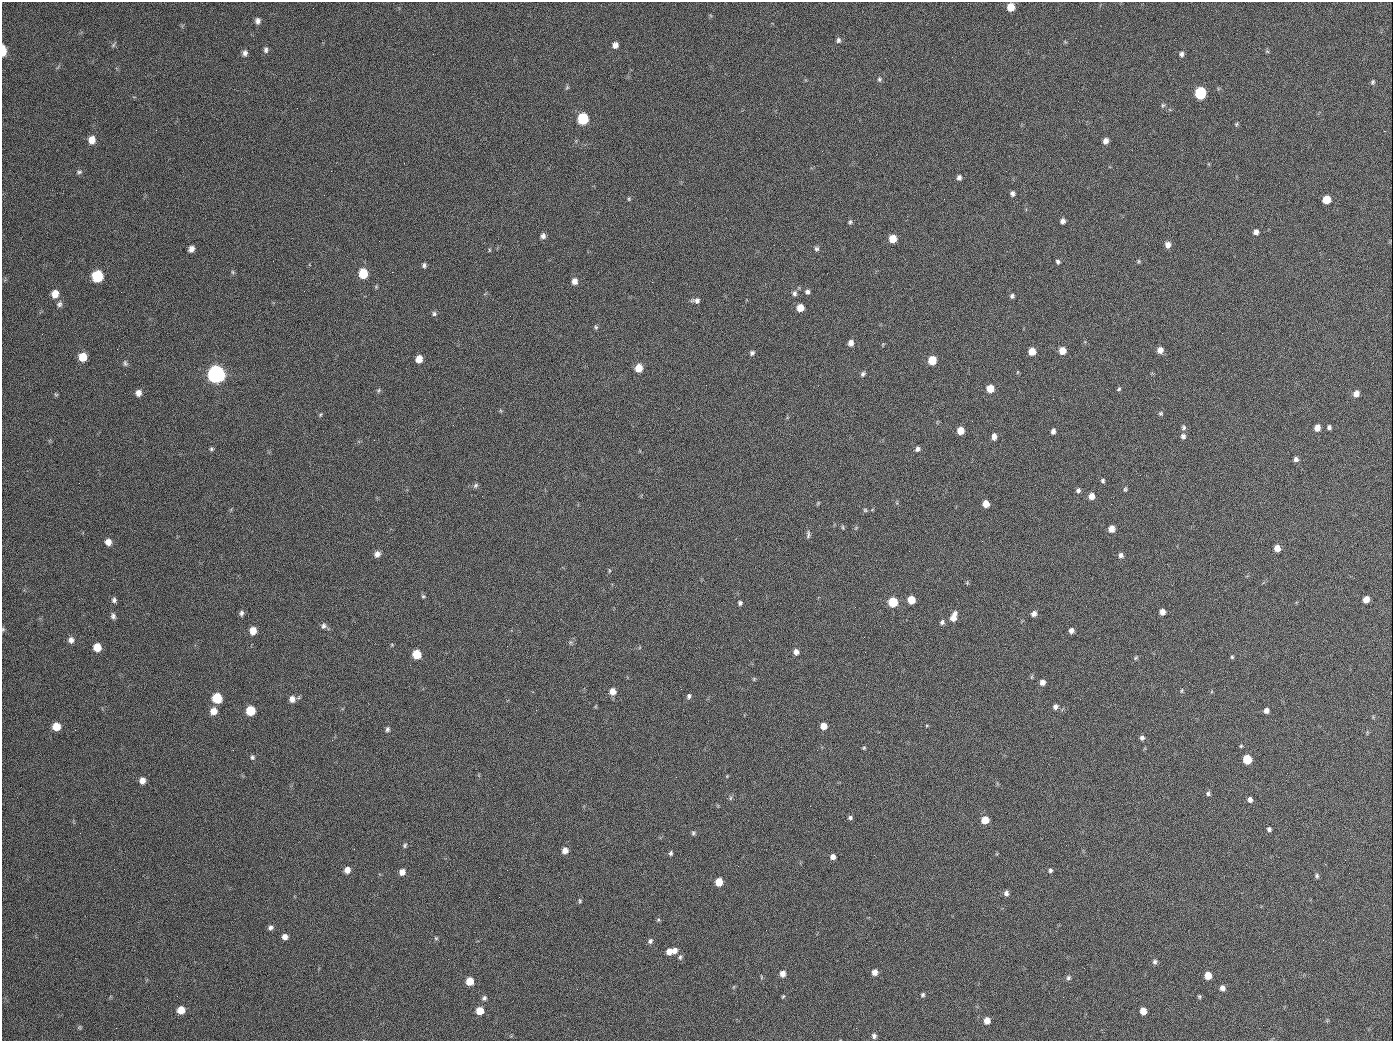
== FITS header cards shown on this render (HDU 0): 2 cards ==
NAXIS1  =                 1391
NAXIS2  =                 1039

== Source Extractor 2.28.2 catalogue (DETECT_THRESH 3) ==
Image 1391 x 1039 px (HDU 0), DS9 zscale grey, 1 PNG px = 1 image px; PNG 1395 x 1043 px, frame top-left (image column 1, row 1039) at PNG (2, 2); no overlay
Background 371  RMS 30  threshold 88.5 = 3 sigma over >= 5 px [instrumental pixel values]
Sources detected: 197; all 197 listed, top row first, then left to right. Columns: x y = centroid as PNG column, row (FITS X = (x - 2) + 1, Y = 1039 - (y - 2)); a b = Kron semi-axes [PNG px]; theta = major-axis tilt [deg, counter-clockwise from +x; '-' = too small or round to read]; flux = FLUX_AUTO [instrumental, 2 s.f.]
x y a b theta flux
1011 7 6 6 - 26000
313 8 2 2 - 1100
258 21 8 6 84 7600
838 40 7 5 75 4700
113 45 7 4 46 3300
615 45 6 6 - 10000
266 50 8 6 -87 5300
3 51 8 4 -89 39000
1267 51 6 4 -19 2600
245 53 7 6 - 6800
1181 54 6 5 - 5700
879 79 7 5 -80 4100
1373 82 6 5 - 3500
567 87 5 5 - 2800
1200 93 7 6 - 170000
1163 105 6 4 71 3300
583 119 7 7 - 110000
1236 124 5 5 - 2800
92 140 8 7 - 18000
1105 141 6 5 - 9800
79 172 8 5 7 4100
959 178 6 5 - 6400
1013 193 6 5 - 5700
629 199 5 4 - 2300
1326 200 6 6 - 40000
1063 221 5 5 - 7700
850 222 6 5 - 3600
1256 232 6 5 - 7700
543 236 6 6 - 7100
893 239 6 6 - 31000
1168 245 7 6 - 12000
191 249 6 5 - 9400
817 249 6 6 - 4600
489 250 5 3 - 2000
1329 259 2 2 - 850
1058 261 6 5 - 4200
1139 261 5 5 - 2800
424 265 6 5 - 4500
233 272 6 4 -88 2700
363 274 7 6 - 57000
97 276 8 7 - 110000
574 281 7 6 - 12000
304 291 2 2 - 770
807 292 5 5 - 5500
794 293 7 7 - 5900
55 294 8 7 - 19000
1012 296 5 5 - 4300
696 300 10 5 -2 7500
59 304 7 7 - 5800
800 308 6 6 - 24000
434 314 7 6 - 4400
596 327 6 5 - 3200
851 343 7 6 - 10000
883 344 6 3 71 1800
1160 350 6 6 - 13000
1032 351 6 5 - 27000
1062 351 6 6 - 24000
752 353 6 5 - 4900
83 357 7 7 - 33000
419 359 6 5 - 20000
932 360 6 6 - 46000
125 363 8 5 -75 4300
639 368 7 6 - 30000
1018 372 5 3 - 1800
216 374 8 8 - 930000
863 374 6 5 - 4700
990 389 6 6 - 31000
1119 389 5 4 - 3200
379 390 7 3 71 2700
138 393 7 6 - 11000
56 394 6 4 -29 2600
1356 394 7 6 - 13000
1160 413 5 5 - 2900
320 415 6 4 59 2500
1183 427 6 5 - 4300
1329 427 5 4 - 4800
1317 428 6 5 - 16000
960 431 6 5 - 26000
1053 431 5 4 - 7100
1183 436 6 6 - 6000
994 437 6 5 - 11000
211 449 5 5 - 3300
917 449 6 5 - 5800
1296 459 6 5 - 6300
1140 475 2 2 - 2200
1103 481 5 4 - 3500
476 485 8 6 46 4300
1125 489 6 4 -81 3000
1078 490 6 5 - 4900
1092 496 6 5 - 16000
818 503 6 4 47 2100
986 504 6 5 - 22000
865 510 5 5 - 2900
843 527 6 3 -82 2300
1111 529 6 5 - 16000
808 534 11 4 83 4800
108 542 7 7 - 12000
1277 548 6 5 - 19000
377 554 7 6 - 9900
1121 555 6 5 - 6700
609 570 6 3 -89 2200
967 583 5 5 - 2400
423 596 5 5 - 3000
1366 599 6 5 - 18000
114 600 7 6 - 5200
911 600 6 5 - 35000
893 602 6 6 - 81000
740 603 5 4 - 4500
1162 612 5 5 - 12000
241 613 7 5 74 5200
1034 614 6 5 - 9000
113 616 7 5 -73 5700
953 617 10 6 70 21000
942 622 6 6 - 4700
324 626 8 6 81 5800
3 629 5 5 - 2500
1071 630 5 5 - 8100
253 631 7 6 - 22000
71 640 8 7 - 8700
392 645 5 3 - 1900
97 647 7 6 - 27000
796 652 6 6 - 9800
417 654 7 6 - 46000
1232 657 5 5 - 2700
1136 658 6 5 - 2900
754 679 6 5 - 2300
1042 682 6 5 - 11000
612 691 7 6 - 18000
1182 691 7 3 81 2600
689 696 7 5 69 4700
217 698 7 7 - 73000
292 699 7 7 - 11000
1055 707 6 5 - 7800
1266 710 5 5 - 8800
214 711 8 7 - 17000
250 711 7 6 - 55000
56 726 7 7 - 27000
823 726 6 5 - 20000
387 729 6 5 - 4300
75 730 2 2 - 960
1142 738 6 6 - 5500
1241 746 4 3 - 2300
864 748 5 4 - 2600
233 750 2 2 - 1200
252 757 6 6 - 4000
1247 759 6 6 - 73000
727 776 5 4 - 1700
142 781 7 6 - 12000
1208 793 6 5 - 4000
730 798 7 4 87 3300
1250 799 6 5 - 7600
850 818 6 5 - 4100
985 820 6 5 - 32000
1269 829 5 5 - 4700
693 833 6 5 - 3500
405 845 6 5 - 3400
354 849 2 2 - 7100
565 850 6 6 - 13000
671 853 5 4 - 3700
833 857 5 5 - 9200
114 869 2 2 - 900
347 870 6 6 - 13000
1050 870 5 5 - 4100
402 872 6 6 - 12000
1317 876 6 5 - 3900
719 882 6 5 - 31000
1006 893 7 5 -79 6800
580 901 6 4 89 2800
658 920 5 4 - 2300
270 928 6 6 - 6200
766 930 2 2 - 2600
285 937 5 5 - 10000
436 938 6 5 - 2500
650 941 7 6 - 5100
674 950 7 6 - 9700
669 951 6 6 - 14000
680 957 8 5 -83 4400
1155 962 7 5 75 5000
875 972 6 5 - 12000
783 974 7 6 - 12000
1208 975 6 5 - 28000
761 977 6 3 -72 2000
1068 978 7 6 - 4600
470 981 6 6 - 31000
1222 988 6 6 - 8100
923 995 6 5 - 3600
783 996 6 4 62 2400
1199 996 5 4 - 2800
1063 997 2 2 - 850
484 998 6 5 - 5000
181 1010 7 6 - 25000
480 1011 6 6 - 29000
1143 1011 6 5 - 20000
987 1020 6 5 - 16000
79 1027 5 5 - 2700
856 1028 2 2 - 4000
874 1036 6 6 - 6100
At the frame edge (FLAGS 8, measured only in part): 2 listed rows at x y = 3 51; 3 629